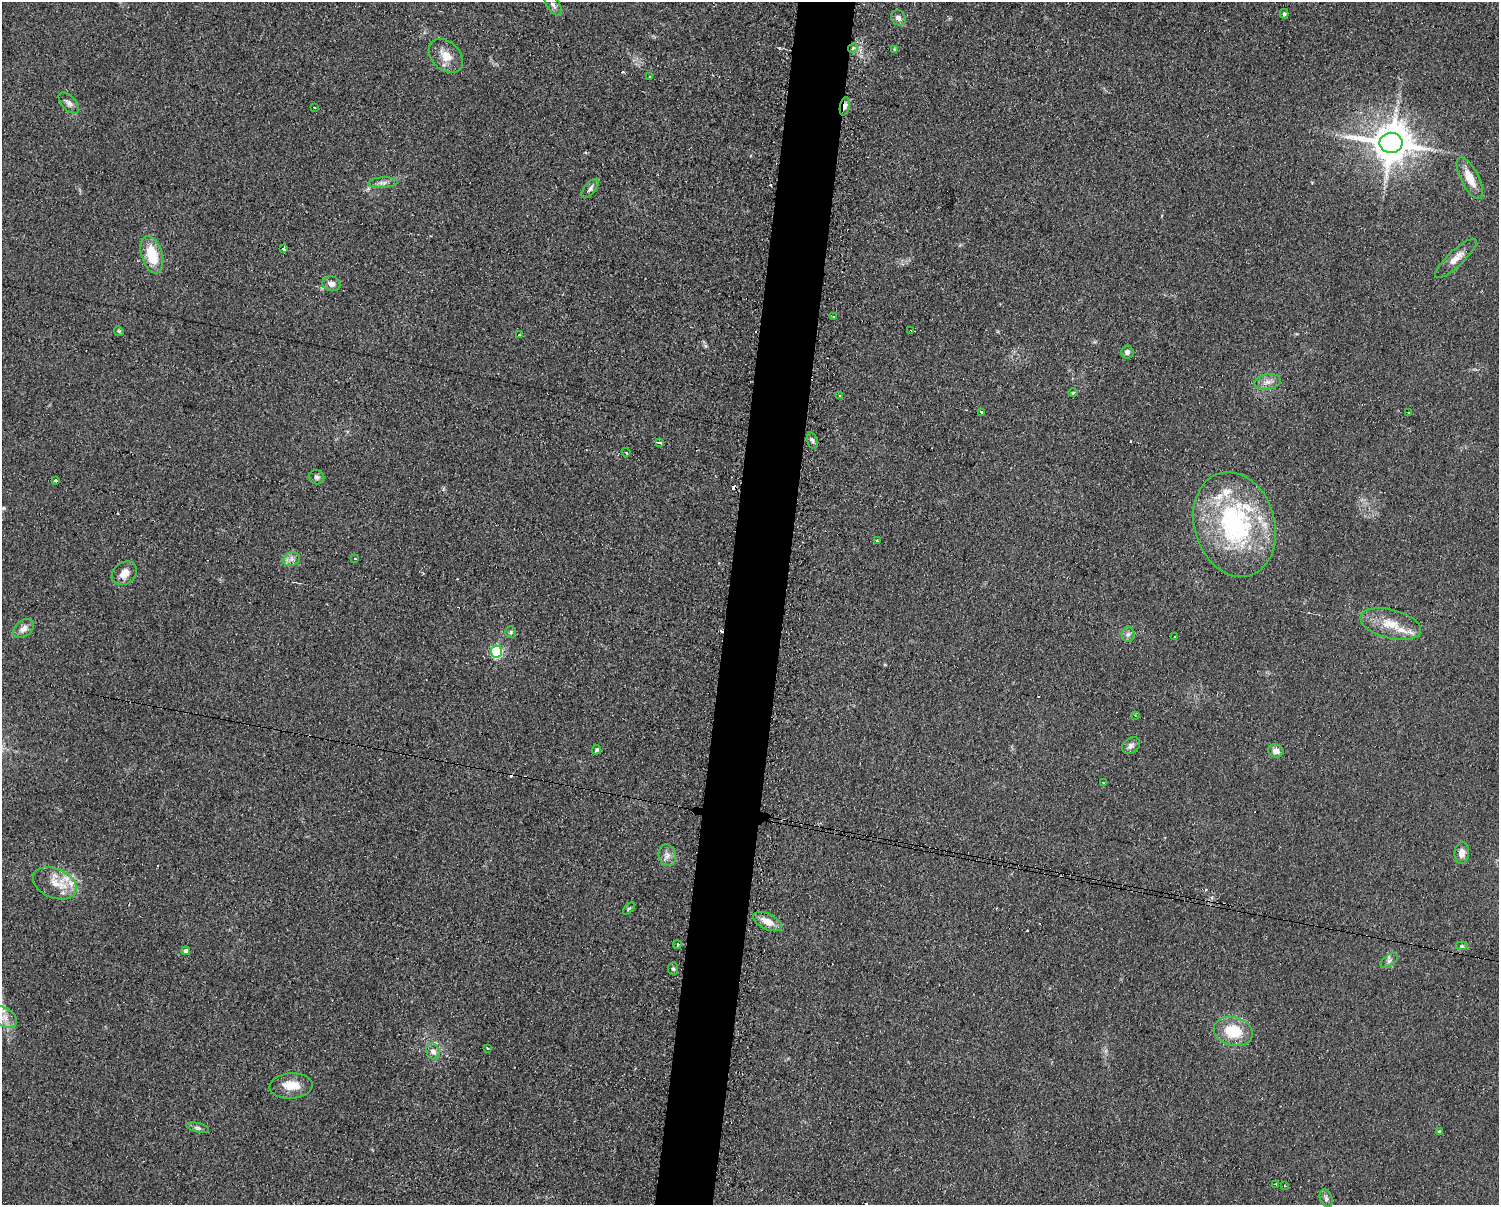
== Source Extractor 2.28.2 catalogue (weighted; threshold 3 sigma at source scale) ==
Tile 8 of 3 x 4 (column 2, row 3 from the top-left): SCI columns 1620-3116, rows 1205-2407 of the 4863 x 4814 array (HDU 1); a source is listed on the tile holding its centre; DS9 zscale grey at full resolution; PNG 1501 x 1207 px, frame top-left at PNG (2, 2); each listed source drawn as its Kron ellipse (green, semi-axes under 4 px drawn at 4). Shown black and unused: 4% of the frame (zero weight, under 2 of 3 exposures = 2% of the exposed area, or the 3 px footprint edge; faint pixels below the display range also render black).
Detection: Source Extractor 2.28.2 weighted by HDU 2 'WHT'; one run over the whole footprint, this tile lists its part. Background 0.098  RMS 0.011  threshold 0.0502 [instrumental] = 3 sigma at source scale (4.5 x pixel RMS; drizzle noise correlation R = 1.50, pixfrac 1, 0.05/0.05 arcsec/px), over >= 5 px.
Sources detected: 88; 12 cosmic-ray / hot-pixel residue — neither listed nor drawn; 7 inside a brighter listed object's ellipse — not listed separately; the other 69 listed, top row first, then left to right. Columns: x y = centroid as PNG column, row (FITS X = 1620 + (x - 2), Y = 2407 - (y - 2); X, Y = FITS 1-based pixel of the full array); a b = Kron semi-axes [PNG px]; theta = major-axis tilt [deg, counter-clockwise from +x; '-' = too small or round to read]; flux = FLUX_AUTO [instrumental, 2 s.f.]
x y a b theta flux
553 5 12 6 -56 4.3
1284 14 5 4 - 2
898 18 8 7 - 5
853 48 5 4 - 1.8
895 49 3 3 - 4
446 56 20 14 -44 17
650 77 3 2 - 1.8
69 103 13 7 -48 4.8
845 106 9 4 78 6.7
314 108 3 2 - 1.6
1391 143 11 10 - 3400
1470 178 23 9 -62 19
383 183 14 5 3 4.9
590 189 11 5 51 3.8
284 249 4 3 - 7
152 255 19 10 -73 33
1456 258 27 8 43 12
332 284 9 7 -11 7.1
834 316 2 2 - 1.9
911 330 3 3 - 1.2
119 331 5 4 - 1.5
519 335 2 2 - 1.2
1127 352 6 6 - 3.8
1267 382 13 7 9 7.2
1073 393 5 3 - 1.1
839 395 2 2 - 1.5
981 412 3 2 - 2
1409 413 2 2 - 1.3
812 440 8 5 -72 3
659 443 4 3 - 8.1
626 452 4 2 - 0.94
317 477 7 7 - 3
55 481 3 3 - 4.6
1235 524 53 40 -73 190
877 541 3 2 - 1.3
291 559 9 6 21 4.8
355 559 3 2 - 1.7
124 573 14 10 38 12
1391 624 31 14 -14 27
23 629 12 8 37 6.7
511 632 6 5 - 2
1128 634 7 6 - 3.4
1175 637 3 2 - 2.2
496 652 6 6 - 140
1135 715 3 3 - 2.1
1131 745 10 7 40 4.9
597 750 5 4 - 3
1276 751 7 6 - 6.5
1103 783 3 3 - 1.1
1462 853 11 7 87 8.1
667 855 11 8 -75 6.3
55 883 23 14 -23 22
629 908 7 3 48 1.5
767 922 15 7 -26 13
677 945 4 2 - 1.4
1462 946 6 4 0 2.1
186 951 4 4 - 6.7
1389 961 10 5 36 3.4
673 969 6 5 - 1.9
5 1017 13 9 -35 9.3
1233 1031 20 14 -15 37
487 1048 3 2 - 1.8
433 1051 8 6 -66 4.6
291 1086 21 12 4 17
198 1128 11 4 -13 3.1
1440 1132 4 4 - 3.6
1276 1184 3 2 - 1.6
1284 1186 3 3 - 1.4
1326 1198 9 6 -68 3.4
Overlapping masked pixels (flux is a lower limit): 1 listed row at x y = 845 106
Isophote crosses this tile's border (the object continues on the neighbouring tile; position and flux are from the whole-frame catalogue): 1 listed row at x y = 5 1017